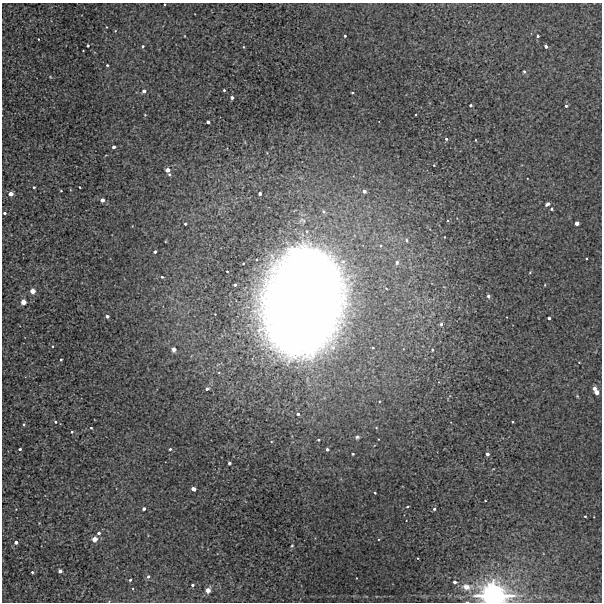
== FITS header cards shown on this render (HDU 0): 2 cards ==
NAXIS1  =                  600 / Width of image
NAXIS2  =                  600 / Height of image

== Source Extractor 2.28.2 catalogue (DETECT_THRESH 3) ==
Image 600 x 600 px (HDU 0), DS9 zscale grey, 1 PNG px = 1 image px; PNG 604 x 604 px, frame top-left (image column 1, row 600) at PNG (2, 3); no overlay
Background 57.3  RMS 0.54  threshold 1.63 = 3 sigma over >= 5 px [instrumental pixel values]
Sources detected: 98; all 98 listed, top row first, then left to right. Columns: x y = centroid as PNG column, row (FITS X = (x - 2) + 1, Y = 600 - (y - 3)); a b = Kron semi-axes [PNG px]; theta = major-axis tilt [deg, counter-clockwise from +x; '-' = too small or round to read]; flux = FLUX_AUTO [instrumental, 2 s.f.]
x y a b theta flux
164 4 3 2 - 27
106 27 3 2 - 21
115 31 4 3 - 27
345 36 3 3 - 51
538 36 3 3 - 64
38 39 2 2 - 23
88 46 3 3 - 97
143 46 4 3 - 54
546 46 3 3 - 130
243 47 4 2 - 29
107 65 3 3 - 44
524 71 4 3 - 56
224 90 3 3 - 40
144 91 3 3 - 220
352 93 3 2 - 47
232 98 3 3 - 170
470 105 3 3 - 92
566 106 3 3 - 67
145 115 4 3 - 23
208 122 3 3 - 120
446 139 4 3 - 77
475 140 3 2 - 21
114 147 3 3 - 240
434 165 4 3 - 30
167 170 3 3 - 620
169 174 4 4 - 61
34 187 3 3 - 55
80 187 2 2 - 27
61 191 3 2 - 27
364 191 3 3 - 220
11 194 3 3 - 600
260 194 3 3 - 190
102 200 4 3 - 320
547 204 5 3 - 97
551 209 3 3 - 42
323 211 5 5 - 79
4 213 3 3 - 87
577 223 3 3 - 410
185 224 3 3 - 67
444 237 3 2 - 22
406 240 5 3 - 50
380 246 5 4 - 47
155 252 3 3 - 120
294 252 4 4 - 2100
586 258 3 2 - 38
397 262 6 5 - 68
227 271 3 2 - 35
530 272 4 3 - 31
162 277 3 3 - 47
235 285 3 3 - 100
545 285 3 2 - 22
32 291 3 3 - 1200
488 296 6 5 - 71
23 302 3 3 - 1300
302 302 67 48 79 100000
107 316 3 3 - 170
549 318 3 3 - 100
441 324 4 3 - 85
174 350 6 5 - 120
432 350 4 4 - 60
61 359 3 2 - 40
594 388 4 3 - 200
207 389 3 3 - 160
597 392 4 3 - 640
298 414 3 3 - 96
55 422 4 3 - 48
512 422 3 2 - 35
24 424 3 3 - 64
91 428 3 2 - 31
72 432 3 2 - 47
357 437 5 4 - 61
318 440 3 2 - 49
20 449 3 3 - 73
170 449 3 3 - 65
327 449 3 3 - 110
353 454 3 2 - 35
487 454 3 3 - 180
229 463 3 3 - 93
193 489 4 3 - 410
375 493 3 2 - 33
485 501 2 2 - 23
407 507 3 2 - 41
144 509 3 3 - 170
434 509 3 3 - 76
585 516 3 2 - 34
99 533 3 3 - 120
95 539 4 3 - 1200
16 542 3 3 - 260
292 546 5 4 - 44
60 571 3 3 - 190
32 572 3 3 - 41
148 577 5 4 - 70
130 580 3 3 - 57
454 582 3 3 - 200
192 585 3 3 - 100
466 587 9 7 -21 220
208 590 3 3 - 820
493 596 7 6 - 59000
At the frame edge (FLAGS 8, measured only in part): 2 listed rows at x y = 164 4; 493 596